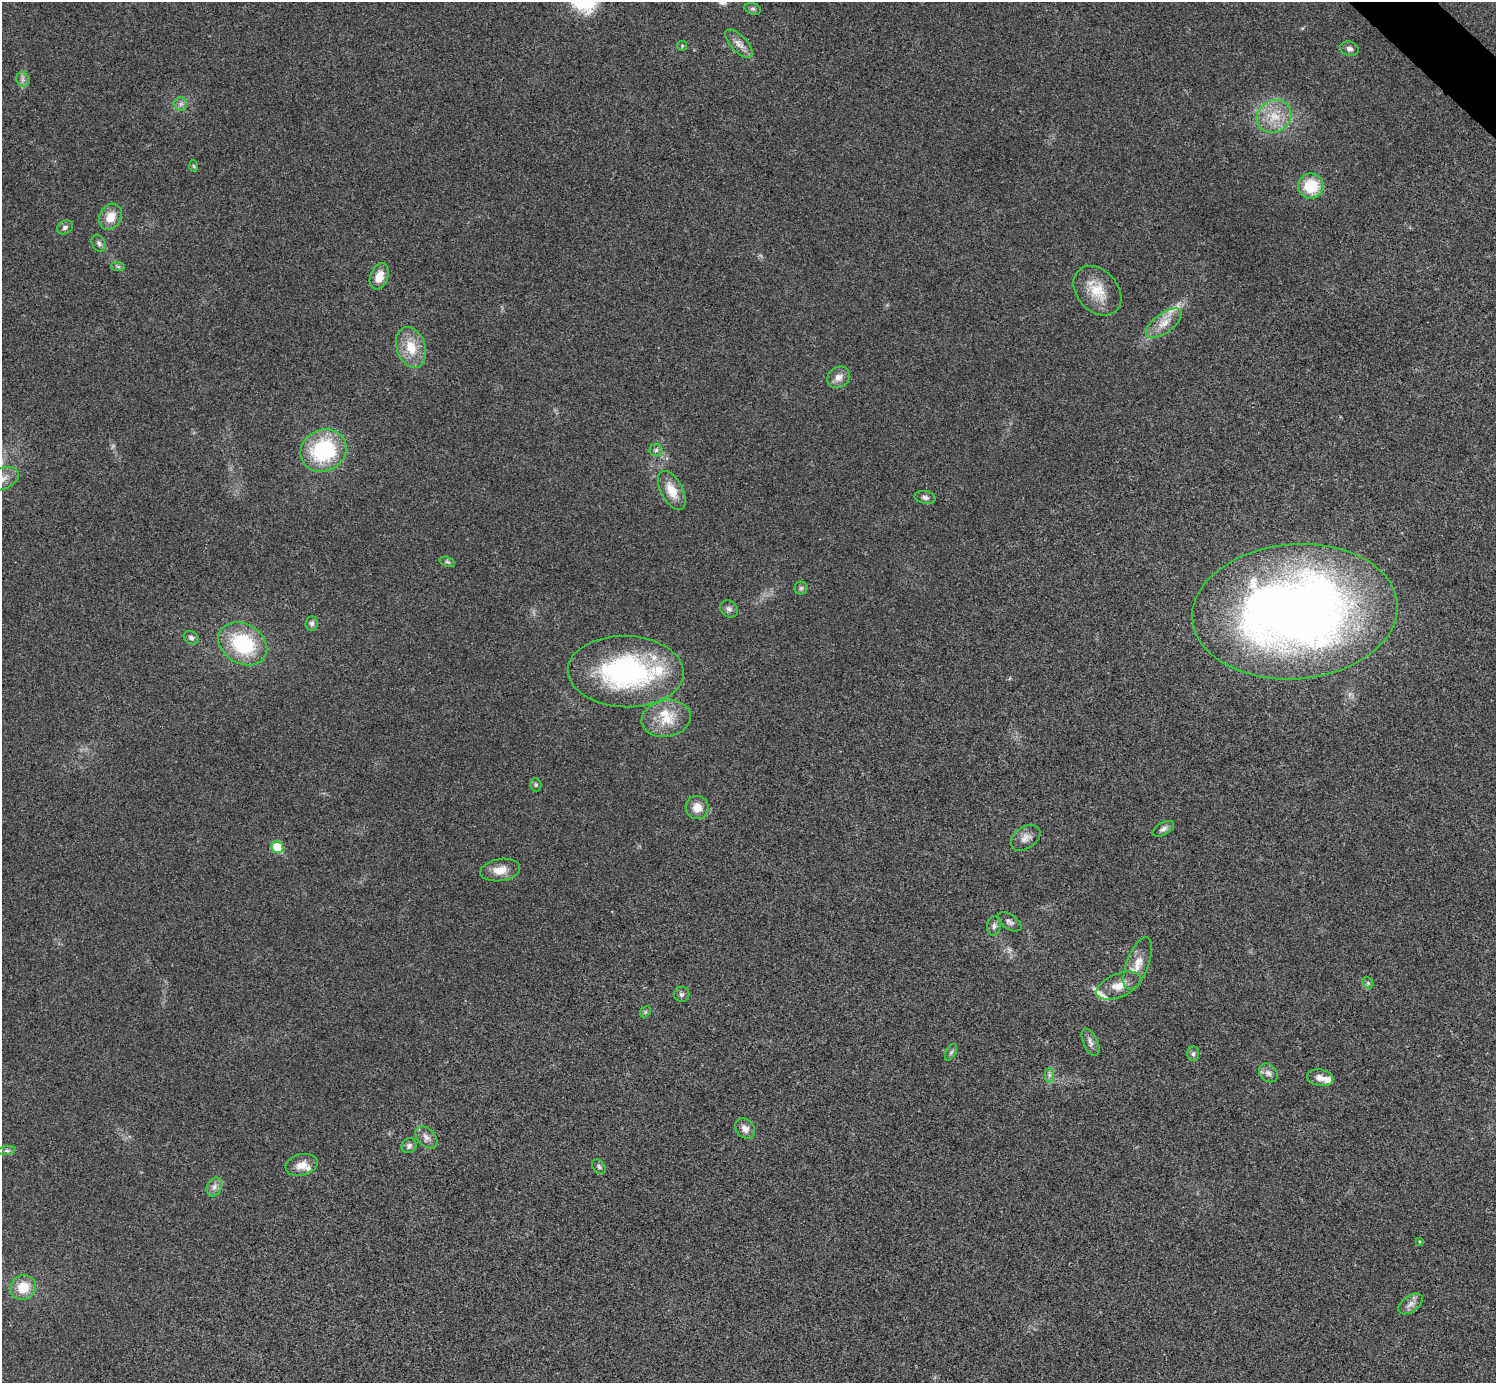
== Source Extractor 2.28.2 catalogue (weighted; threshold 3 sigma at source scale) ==
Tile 10 of 4 x 4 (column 2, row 3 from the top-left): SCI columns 1500-2993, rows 1682-3062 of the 5983 x 5983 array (HDU 1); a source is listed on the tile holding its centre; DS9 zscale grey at full resolution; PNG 1498 x 1385 px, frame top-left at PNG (2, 2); each listed source drawn as its Kron ellipse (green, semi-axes under 4 px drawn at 4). Shown black and unused: <1% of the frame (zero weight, under 3 of 4 exposures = <1% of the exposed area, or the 3 px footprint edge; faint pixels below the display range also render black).
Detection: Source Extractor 2.28.2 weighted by HDU 2 'WHT'; one run over the whole footprint, this tile lists its part. Background 0.0211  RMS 0.0055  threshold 0.0246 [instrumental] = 3 sigma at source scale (4.5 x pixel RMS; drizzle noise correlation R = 1.50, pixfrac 1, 0.05/0.05 arcsec/px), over >= 5 px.
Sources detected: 68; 1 too faint to see at this stretch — neither listed nor drawn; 6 inside a brighter listed object's ellipse — not listed separately; the other 61 listed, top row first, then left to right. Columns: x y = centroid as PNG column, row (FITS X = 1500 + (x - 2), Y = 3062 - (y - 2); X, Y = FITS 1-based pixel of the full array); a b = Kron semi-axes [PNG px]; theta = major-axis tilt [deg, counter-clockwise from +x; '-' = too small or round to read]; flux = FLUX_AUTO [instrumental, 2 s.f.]
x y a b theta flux
753 9 8 5 -18 1.3
739 44 18 8 -46 4.2
682 46 5 5 - 0.7
1350 49 9 7 -18 2
23 79 7 6 - 1.8
181 104 7 6 - 1.7
1274 116 18 16 31 12
194 166 6 4 -87 0.63
1311 186 13 12 - 18
111 217 13 11 60 8.2
65 227 8 6 27 1.8
99 243 9 6 -63 1.7
118 266 7 4 -2 0.88
379 276 13 9 69 7.1
1097 291 28 20 -48 15
1164 323 21 9 36 7.4
411 347 21 14 -70 13
839 377 12 10 38 4.2
323 450 23 20 26 49
656 450 6 6 - 1.3
2 479 18 10 23 7.4
672 491 21 11 -62 9.5
925 497 11 6 -13 1.9
447 562 8 4 -18 1.1
801 588 6 6 - 1.2
729 609 10 7 -37 1.9
1295 612 103 67 5 510
312 624 7 6 - 1.6
191 638 8 6 -33 1.8
243 644 26 19 -30 40
626 672 58 35 -2 110
666 718 25 18 11 14
536 785 6 5 - 0.86
697 807 11 11 - 6.5
1163 829 12 6 29 2.1
1025 838 16 10 35 4.2
277 847 6 5 - 20
500 870 20 11 9 7.3
1010 922 13 7 -34 2.2
994 926 10 7 81 2
1138 964 28 11 70 8.1
1368 983 6 4 -46 0.91
1119 986 23 11 22 8.7
681 994 8 7 - 1.4
645 1012 6 4 46 0.85
1091 1042 15 7 -66 2.8
951 1052 9 5 62 1.3
1193 1054 7 6 - 1.2
1268 1073 10 8 -46 2.6
1049 1075 7 5 90 1.5
1320 1078 13 8 -11 4.1
745 1129 11 8 -49 3.7
426 1137 13 8 -45 3.3
409 1146 8 7 - 1.8
7 1151 9 4 8 1.2
302 1165 16 10 15 5.8
599 1167 8 5 -49 1.3
214 1187 10 7 69 2.6
1419 1241 4 3 - 0.48
23 1287 13 12 - 12
1411 1304 14 8 35 3.1
Isophote crosses this tile's border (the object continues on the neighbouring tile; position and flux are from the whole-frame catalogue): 1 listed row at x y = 2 479